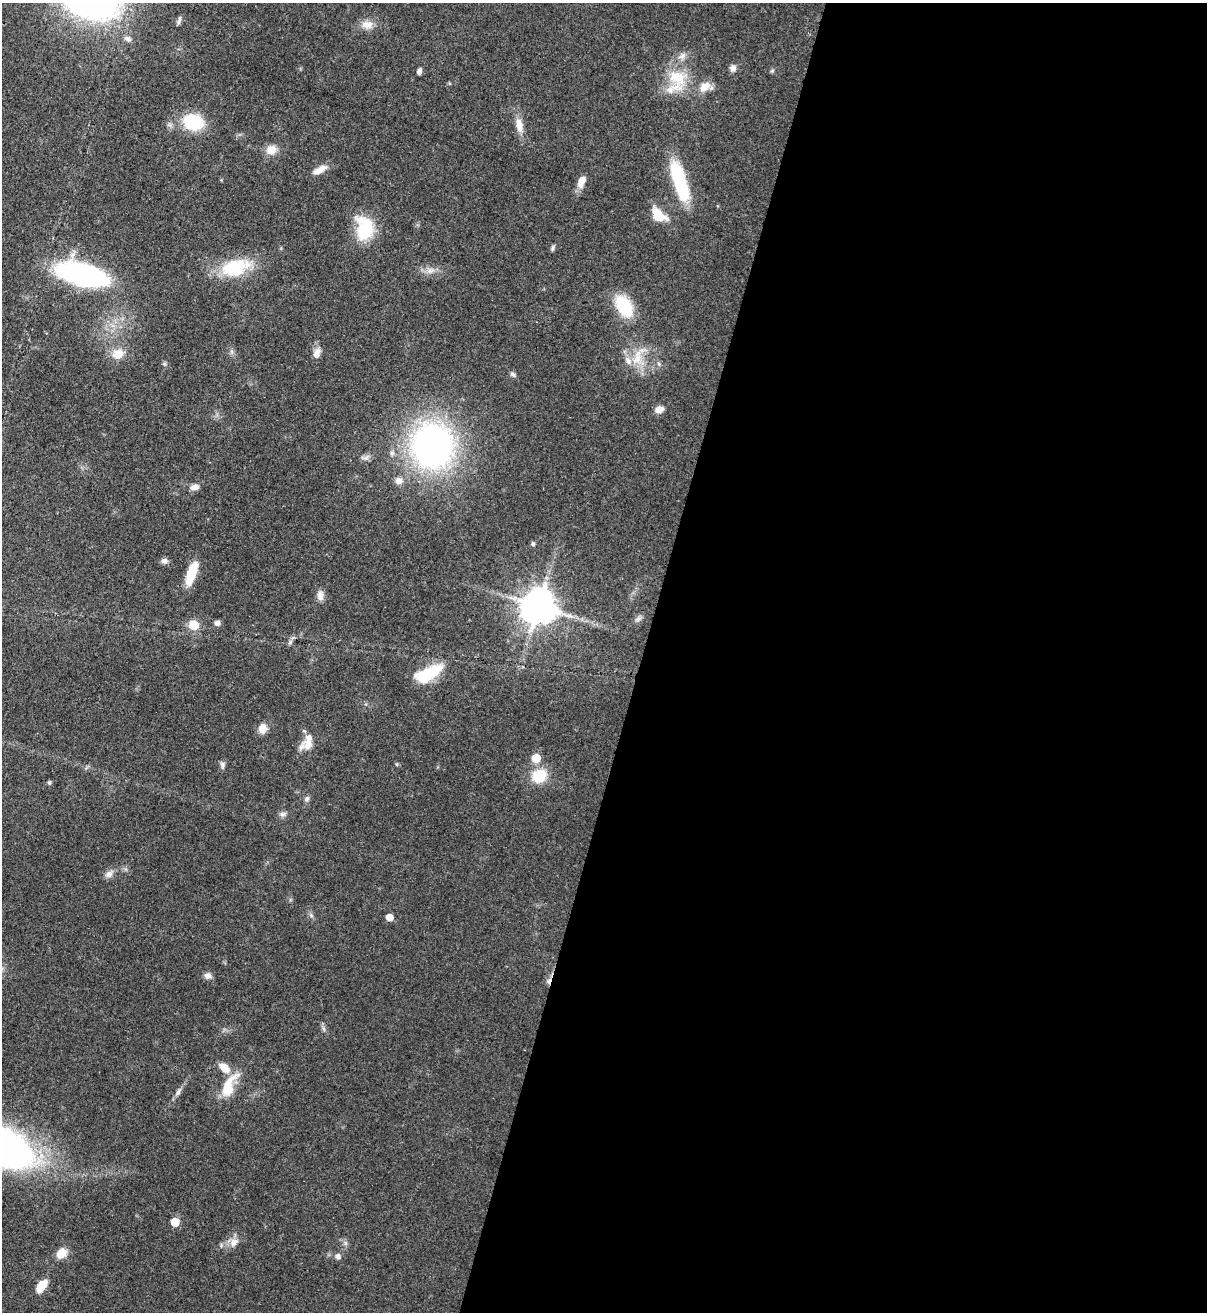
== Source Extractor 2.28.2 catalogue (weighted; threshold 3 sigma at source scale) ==
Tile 12 of 4 x 4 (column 4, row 3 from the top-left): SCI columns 3958-5162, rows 1342-2651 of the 5379 x 5303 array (HDU 1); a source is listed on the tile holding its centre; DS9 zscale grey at full resolution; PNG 1209 x 1314 px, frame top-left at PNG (2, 3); no overlay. Shown black and unused: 47% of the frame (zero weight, under 3 of 4 exposures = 7% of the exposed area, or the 3 px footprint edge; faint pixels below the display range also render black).
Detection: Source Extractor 2.28.2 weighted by HDU 2 'WHT'; one run over the whole footprint, this tile lists its part. Background 0.0831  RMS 0.0039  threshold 0.0177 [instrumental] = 3 sigma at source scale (4.5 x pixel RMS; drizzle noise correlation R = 1.50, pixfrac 1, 0.05/0.05 arcsec/px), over >= 5 px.
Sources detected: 67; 1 cosmic-ray / hot-pixel residue — not listed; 4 inside a brighter listed object's ellipse — not listed separately; the other 62 listed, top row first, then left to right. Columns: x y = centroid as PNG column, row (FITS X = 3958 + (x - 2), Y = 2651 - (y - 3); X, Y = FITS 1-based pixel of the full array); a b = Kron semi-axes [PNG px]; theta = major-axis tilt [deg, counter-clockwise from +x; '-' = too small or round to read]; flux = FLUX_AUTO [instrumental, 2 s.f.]
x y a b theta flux
179 21 12 4 72 1.1
367 25 16 11 3 3.9
733 68 9 8 - 1.8
419 71 7 5 73 1.4
772 71 6 4 19 0.54
677 77 27 21 -18 14
705 87 14 10 34 4.8
193 122 20 15 -14 21
519 125 18 9 -81 4.4
271 150 14 12 9 4.2
320 170 19 7 28 3.9
581 181 14 8 68 3.9
679 181 44 12 -73 29
658 215 17 9 -41 9.6
365 229 23 16 -86 22
553 248 7 5 71 0.78
235 268 39 21 16 20
430 271 9 6 16 1.8
82 274 37 15 -14 110
624 306 24 15 -61 17
317 353 13 8 68 2.8
118 354 15 13 6 5.5
637 359 19 11 58 6.9
659 364 6 4 -46 0.66
513 374 8 5 -31 0.95
659 409 10 7 23 3.1
433 446 43 40 -87 140
365 458 12 7 5 1.6
399 481 9 8 - 2.6
195 487 12 7 10 2.4
533 544 6 5 - 0.75
164 561 9 7 9 1.4
191 573 24 8 71 12
320 595 13 8 -87 2.3
539 606 10 10 - 1000
638 619 7 4 19 0.89
217 623 6 6 - 1.7
194 625 7 7 - 9.3
290 642 7 4 46 0.97
429 673 29 12 26 18
262 729 10 9 - 3.8
308 744 24 12 30 4.7
536 758 6 5 - 11
397 764 5 3 - 0.41
222 765 10 7 84 1.2
539 776 18 15 33 11
49 782 5 5 - 0.69
307 799 8 7 - 1.1
283 814 10 7 13 1.4
109 874 11 8 37 2.1
311 915 6 5 - 0.84
389 917 5 5 - 4.9
208 976 8 7 - 2.2
324 1029 7 4 -71 0.84
228 1086 32 13 64 11
178 1092 12 5 60 1.4
5 1148 44 26 -28 260
175 1222 5 5 - 11
233 1243 13 9 65 3.1
61 1253 10 8 43 5.8
338 1256 7 6 - 1.6
42 1286 14 7 55 7.5
Isophote crosses this tile's border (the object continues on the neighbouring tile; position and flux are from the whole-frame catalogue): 1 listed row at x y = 5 1148